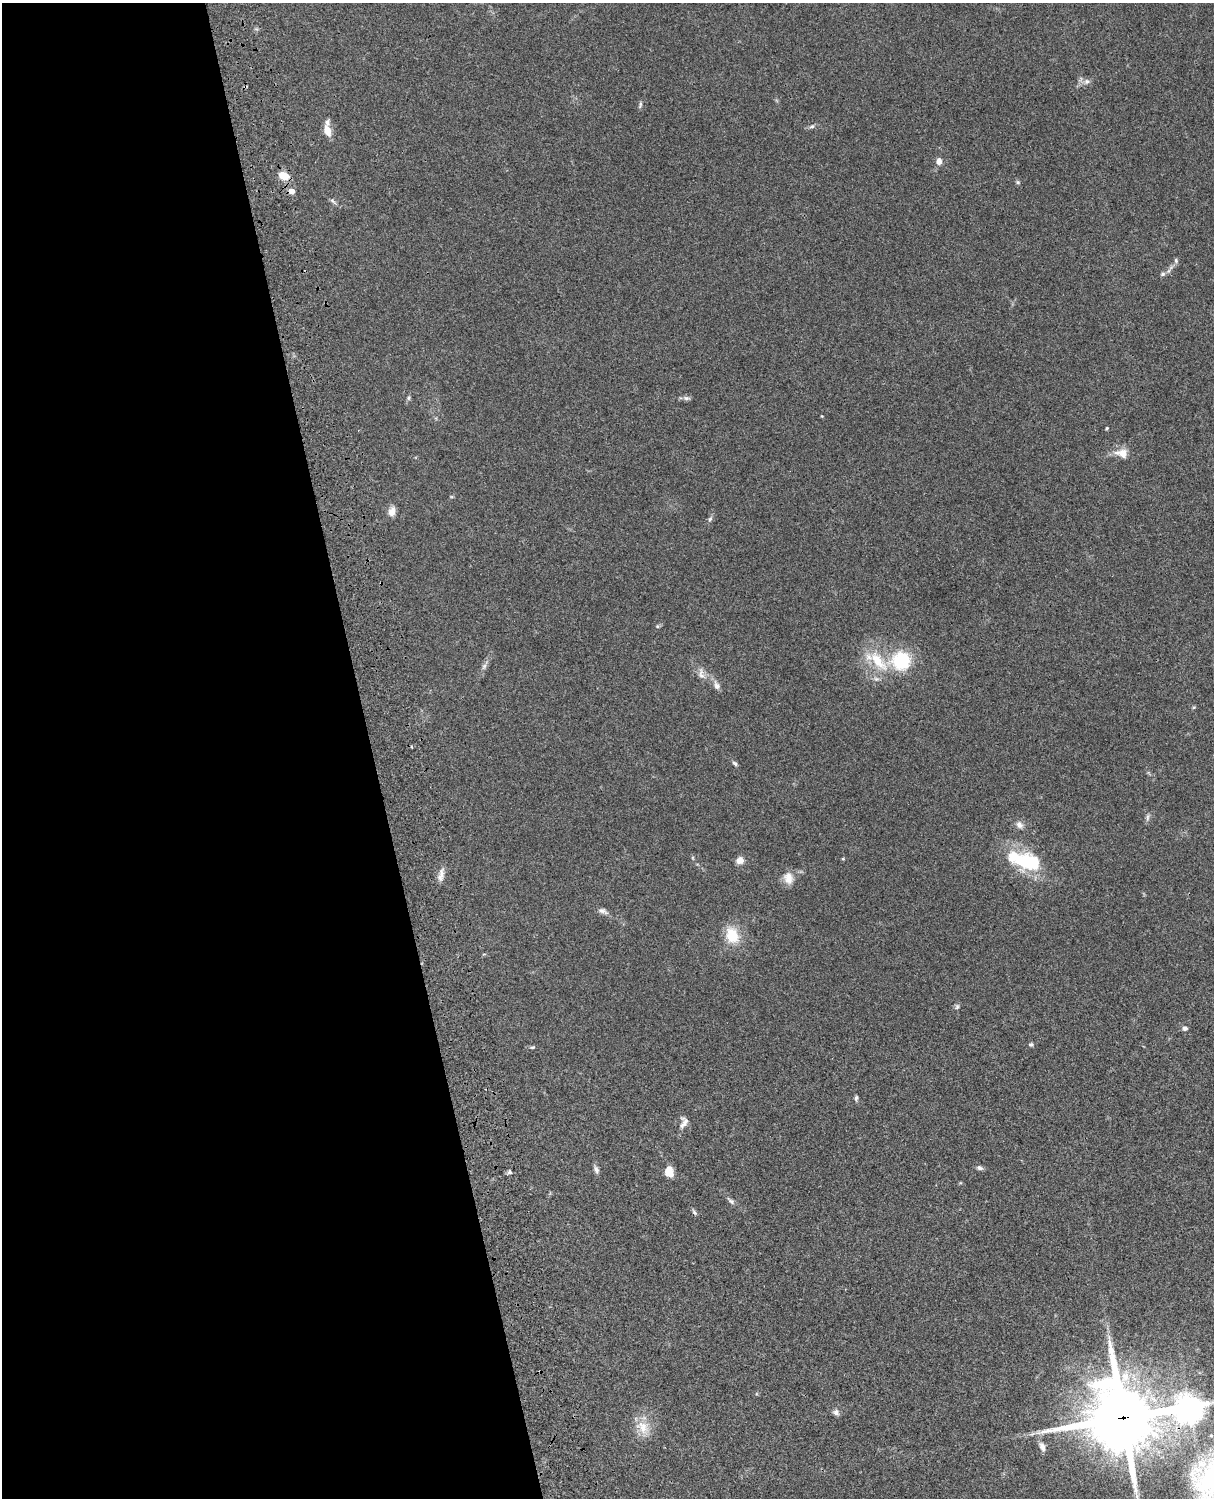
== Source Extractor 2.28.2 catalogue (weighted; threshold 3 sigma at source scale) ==
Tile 5 of 4 x 3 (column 1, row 2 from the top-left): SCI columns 121-1332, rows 1772-3267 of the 5089 x 4926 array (HDU 1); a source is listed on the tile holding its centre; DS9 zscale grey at full resolution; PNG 1216 x 1500 px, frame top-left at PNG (2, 3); no overlay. Shown black and unused: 31% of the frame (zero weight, under 3 of 4 exposures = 6% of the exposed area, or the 3 px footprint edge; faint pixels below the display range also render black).
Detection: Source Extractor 2.28.2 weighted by HDU 2 'WHT'; one run over the whole footprint, this tile lists its part. Background 0.0742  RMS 0.0058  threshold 0.0259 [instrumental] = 3 sigma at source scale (4.5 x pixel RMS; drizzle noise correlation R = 1.50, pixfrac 1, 0.05/0.05 arcsec/px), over >= 5 px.
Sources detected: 53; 1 inside a brighter object's white glare — not listed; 1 inside a brighter listed object's ellipse — not listed separately; the other 51 listed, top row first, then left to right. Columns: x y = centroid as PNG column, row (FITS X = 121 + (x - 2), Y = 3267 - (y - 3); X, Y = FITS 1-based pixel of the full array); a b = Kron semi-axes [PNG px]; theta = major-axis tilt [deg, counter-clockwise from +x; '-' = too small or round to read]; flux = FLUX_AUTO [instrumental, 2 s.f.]
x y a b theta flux
1086 82 8 7 - 2.2
640 105 10 3 81 1
812 126 7 5 28 1.2
327 130 12 7 -66 6
939 161 7 6 - 3.2
284 176 9 6 -21 9.5
1018 182 6 5 - 0.86
292 191 6 6 - 3.2
333 201 11 5 -43 1.4
1176 260 7 5 -72 0.95
1163 274 7 5 27 1.3
409 398 7 5 59 1
686 398 9 6 0 1.6
1107 428 4 4 - 0.59
1122 453 19 12 -9 6.5
392 512 11 8 72 4.1
710 519 8 5 62 1.3
657 626 5 4 - 0.61
878 661 37 14 -49 18
901 661 19 18 - 32
484 666 9 6 63 1.8
701 674 16 7 -82 3.3
717 686 12 7 -65 2.7
735 763 8 5 -45 1.1
1147 817 9 4 89 1.4
1019 825 10 8 -54 2.8
843 859 4 4 - 0.57
740 860 9 8 - 3.5
1027 861 33 22 -12 31
441 875 19 6 79 3.5
788 878 16 12 -76 5.9
603 911 14 6 -24 2.4
732 935 20 14 -68 15
957 1006 7 5 74 1.2
1185 1028 6 6 - 1.6
1031 1045 6 5 - 1
532 1047 7 4 18 0.78
856 1098 7 4 80 1.1
684 1123 18 10 65 4
980 1168 9 5 -16 1.4
596 1169 10 6 -62 1.8
509 1172 5 5 - 1.3
669 1172 10 8 -75 8
731 1201 11 5 -43 1.7
694 1212 9 4 -53 1.1
1190 1409 11 9 4 580
836 1412 7 7 - 2.1
1123 1418 23 21 -64 4100
643 1427 22 15 -43 9.8
1211 1436 5 4 - 0.75
1042 1447 13 7 -69 3
Overlapping masked pixels (flux is a lower limit): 1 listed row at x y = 1123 1418
Isophote crosses this tile's border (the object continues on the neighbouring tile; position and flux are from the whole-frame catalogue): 1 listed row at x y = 1190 1409